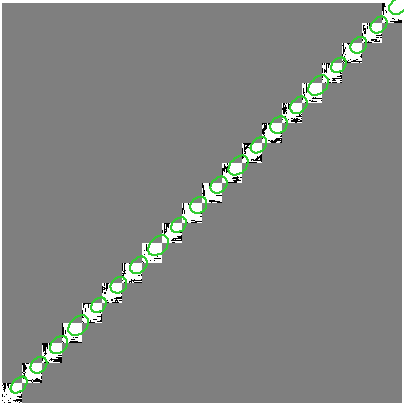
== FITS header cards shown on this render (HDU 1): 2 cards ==
NAXIS1  =                  400
NAXIS2  =                  400

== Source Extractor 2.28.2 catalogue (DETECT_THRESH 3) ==
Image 400 x 400 px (HDU 1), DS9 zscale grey, 1 PNG px = 1 image px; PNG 404 x 404 px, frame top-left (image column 1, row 400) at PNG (2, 3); each listed source drawn as its Kron ellipse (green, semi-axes under 4 px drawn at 4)
Background 0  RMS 1.5e-10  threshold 4.53e-10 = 3 sigma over >= 5 px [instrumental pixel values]
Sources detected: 20; all 20 listed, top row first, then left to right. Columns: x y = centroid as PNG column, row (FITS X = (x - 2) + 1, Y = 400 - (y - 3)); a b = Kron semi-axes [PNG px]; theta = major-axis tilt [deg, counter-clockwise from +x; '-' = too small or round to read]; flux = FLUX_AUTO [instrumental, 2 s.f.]
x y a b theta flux
398 6 10 7 45 1.2e-07
379 25 10 7 45 8.2e-08
359 45 9 7 45 7.4e-08
339 65 9 6 45 3.8e-08
318 86 12 8 45 1.3e-07
299 105 10 7 45 8.3e-08
279 125 9 7 45 7.5e-08
259 145 9 6 45 4.0e-08
239 165 11 8 45 1.2e-07
219 185 9 7 45 8.2e-08
199 205 9 7 45 7.3e-08
179 225 9 6 45 3.8e-08
158 246 12 8 45 1.3e-07
139 265 10 7 45 8.2e-08
119 285 9 7 45 7.2e-08
99 305 9 6 45 3.8e-08
79 325 12 8 45 1.3e-07
59 345 10 7 45 8.5e-08
39 365 9 7 45 7.5e-08
19 385 10 6 45 4.0e-08
At the frame edge (FLAGS 8, measured only in part): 1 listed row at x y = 398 6